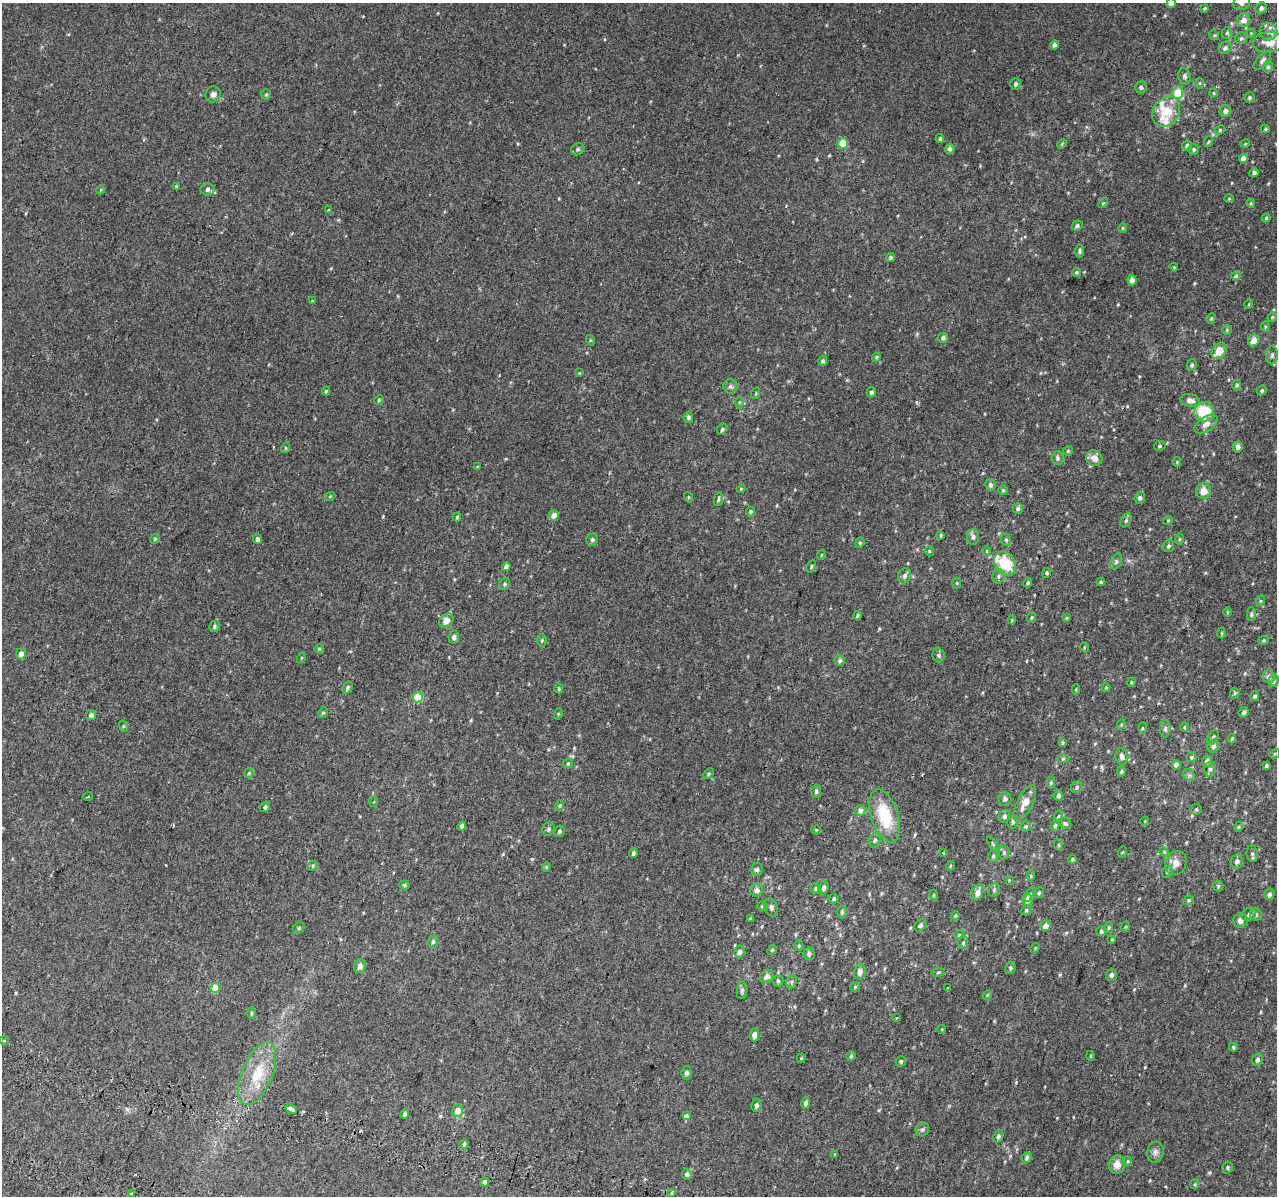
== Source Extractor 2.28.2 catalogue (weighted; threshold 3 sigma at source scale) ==
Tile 7 of 4 x 4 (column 3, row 2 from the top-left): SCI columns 2607-3881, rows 2721-3914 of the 5221 x 5500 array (HDU 1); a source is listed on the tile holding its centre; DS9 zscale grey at full resolution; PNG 1279 x 1198 px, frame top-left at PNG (2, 3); each listed source drawn as its Kron ellipse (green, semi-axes under 4 px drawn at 4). Shown black and unused: <1% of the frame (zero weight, under 2 of 3 exposures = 6% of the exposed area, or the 3 px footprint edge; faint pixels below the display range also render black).
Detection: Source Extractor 2.28.2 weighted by HDU 2 'WHT'; one run over the whole footprint, this tile lists its part. Background 0.014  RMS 0.0065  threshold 0.0293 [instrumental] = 3 sigma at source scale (4.5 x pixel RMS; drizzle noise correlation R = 1.50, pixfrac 1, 0.0396/0.0396 arcsec/px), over >= 5 px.
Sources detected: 322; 4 cosmic-ray / hot-pixel residue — neither listed nor drawn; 6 inside a brighter listed object's ellipse — not listed separately; the other 312 listed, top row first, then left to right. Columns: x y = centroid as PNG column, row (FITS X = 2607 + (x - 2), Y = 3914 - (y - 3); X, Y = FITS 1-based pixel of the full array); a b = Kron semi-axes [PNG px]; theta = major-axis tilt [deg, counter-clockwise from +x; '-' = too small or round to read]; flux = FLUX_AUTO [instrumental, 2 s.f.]
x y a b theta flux
1171 3 4 4 - 4.4
1242 3 8 7 - 2.3
1205 8 3 3 - 0.78
1261 8 6 5 - 1.9
1244 20 7 6 - 4.1
1268 32 9 8 - 3.1
1227 33 6 5 - 1.1
1251 33 4 4 - 0.51
1214 35 5 4 - 0.76
1241 38 6 5 - 1.2
1269 42 15 10 5 9.6
1054 45 4 4 - 1.6
1225 48 7 6 - 2
1262 60 11 5 48 2.1
1268 67 6 4 76 1.1
1185 76 8 6 -77 1.8
1200 83 5 3 - 0.68
1015 84 6 5 - 1.4
1141 87 6 6 - 1.4
1178 93 6 5 - 17
1213 93 4 4 - 0.64
213 94 8 7 - 2.5
266 95 5 4 - 0.79
1249 98 5 5 - 0.95
1225 111 6 5 - 2.5
1166 112 16 13 57 18
1265 129 4 4 - 0.77
1220 130 5 4 - 0.75
940 138 4 4 - 1.1
1209 141 5 3 - 0.64
843 143 5 5 - 17
1062 144 5 4 - 0.71
1245 144 5 3 - 0.57
1187 146 5 5 - 1.8
578 149 7 5 32 1.2
950 149 5 5 - 1.9
1194 149 5 5 - 1.1
1243 158 4 4 - 4.8
1254 173 4 4 - 1.8
176 186 4 4 - 0.69
207 189 7 6 - 2.3
100 190 4 3 - 0.48
1229 199 4 3 - 0.52
1103 203 6 3 44 0.65
1251 203 4 4 - 0.69
328 210 4 3 - 0.44
1266 218 4 4 - 0.74
1077 226 5 4 - 1.5
1123 228 5 4 - 0.78
1080 251 6 4 -88 1.1
891 257 4 4 - 1.3
1174 267 4 3 - 0.65
1076 272 4 4 - 0.96
1236 276 4 4 - 1
1132 280 5 4 - 3
312 301 3 3 - 1.4
1249 304 5 3 - 0.55
1272 317 5 4 - 0.73
1211 318 5 4 - 0.83
1265 326 5 4 - 0.66
1227 330 5 4 - 0.81
943 338 5 5 - 1.8
590 340 5 3 - 0.65
1254 340 6 5 - 5.7
1219 351 9 6 54 10
1272 355 9 6 89 2
876 357 4 4 - 0.7
823 361 5 4 - 1.3
1192 365 6 5 - 1.3
579 373 4 2 - 0.39
1237 385 5 4 - 1.2
731 386 7 7 - 1.9
1262 390 5 4 - 1
326 391 4 4 - 0.87
871 392 5 4 - 1.3
756 393 6 3 72 0.74
379 400 5 4 - 0.67
1190 400 10 6 -9 3.7
739 402 6 4 89 0.81
1204 412 9 9 - 26
688 417 6 5 - 1.5
1206 424 13 7 34 4.6
722 429 6 5 - 1.1
1160 446 6 5 - 1
1238 447 5 5 - 2.1
285 448 5 3 - 0.55
1068 451 5 5 - 0.84
1058 458 7 6 - 1.6
1094 458 8 7 - 5
1177 462 4 4 - 0.59
477 467 4 2 - 0.39
990 485 6 5 - 1.5
741 489 4 4 - 0.64
1003 490 5 5 - 0.82
1203 491 8 7 - 5.9
330 496 5 3 - 0.59
688 497 5 3 - 0.51
1140 498 6 5 - 1.7
718 499 7 4 78 1
1018 509 5 5 - 1.2
751 511 5 4 - 0.96
554 515 5 5 - 4.4
457 517 4 3 - 0.88
1126 520 7 5 64 1.2
1168 520 5 3 - 0.56
941 535 3 2 - 0.65
973 537 8 6 -88 1.9
155 539 5 4 - 0.73
257 539 4 4 - 2.2
1179 539 6 4 90 0.77
592 540 6 6 - 1.4
1006 540 6 5 - 1
860 543 5 4 - 0.8
1168 546 6 5 - 1.2
929 551 5 3 - 0.61
987 551 4 4 - 0.66
821 555 5 3 - 0.51
1116 561 8 5 65 1.4
1005 563 13 10 -52 22
811 566 6 4 65 0.85
506 567 4 4 - 3
1047 573 5 4 - 0.77
905 576 8 6 71 1.9
998 576 7 6 - 1.5
1101 582 4 4 - 0.85
957 583 5 3 - 0.55
1028 583 5 4 - 0.79
505 584 6 5 - 1.1
1260 601 5 3 - 0.6
1227 612 5 3 - 0.54
1251 614 7 4 -89 1.1
857 615 4 4 - 0.95
1031 617 5 4 - 0.82
1066 618 4 3 - 0.61
1012 620 4 4 - 0.6
446 621 8 6 46 5.3
214 627 6 5 - 1.2
1222 633 5 3 - 0.58
454 637 6 5 - 2.1
542 640 6 4 89 0.86
1264 640 5 4 - 0.75
1084 647 5 3 - 0.61
319 649 5 4 - 0.75
21 654 5 5 - 4
939 655 7 6 - 1.3
301 658 5 3 - 0.65
840 661 5 5 - 1.2
1269 677 6 6 - 2.7
1273 681 6 5 - 1.5
1131 682 4 3 - 0.71
1106 687 4 4 - 0.69
347 688 6 4 61 1.3
559 689 5 4 - 0.88
1076 689 5 4 - 0.69
1235 693 5 4 - 0.91
1255 696 5 4 - 1.4
418 697 5 5 - 19
1244 712 5 5 - 1.7
323 713 6 4 65 0.8
558 714 6 3 73 0.56
91 715 5 5 - 2.2
1121 724 5 4 - 0.74
123 726 6 3 -72 0.62
1184 727 5 3 - 0.52
1142 728 5 4 - 0.6
1165 729 8 5 90 1.7
1213 737 8 4 62 1.1
1232 739 4 3 - 0.72
1063 743 4 4 - 0.96
1213 746 6 5 - 2.3
1275 754 5 4 - 0.71
1122 756 8 6 -75 2.4
1191 757 5 5 - 0.97
1063 759 6 4 2 0.8
1207 761 5 5 - 2.5
568 763 5 4 - 0.73
1176 765 4 4 - 3
1266 765 3 3 - 0.97
1210 769 7 5 74 1.6
1121 771 5 4 - 0.87
249 773 5 4 - 0.86
709 774 6 4 46 0.67
1189 775 7 5 -44 1.5
1051 783 6 4 87 0.92
1077 787 6 5 - 1.1
816 791 6 5 - 1.4
1058 796 5 5 - 1.9
88 797 4 3 - 0.6
1005 799 7 6 - 1.5
374 802 4 3 - 0.46
1025 803 19 7 62 7.3
559 806 5 3 - 0.7
265 807 5 4 - 1.7
1196 809 5 5 - 0.86
860 811 5 5 - 2.7
885 816 27 13 -72 26
1004 816 6 5 - 1.5
1058 816 6 4 70 0.91
1145 821 4 3 - 0.43
1013 822 6 5 - 1.4
1065 823 6 5 - 1.2
1055 825 6 4 73 1.1
462 826 5 4 - 2
1026 827 5 5 - 1
1238 827 5 3 - 0.54
548 829 7 5 68 1.3
816 830 4 4 - 0.63
559 831 6 5 - 1.2
875 840 7 5 74 1.4
993 844 8 4 -55 0.82
1059 845 6 3 -70 0.71
1004 852 7 5 90 1.2
1122 852 6 3 70 0.66
1164 852 5 4 - 0.66
633 853 4 4 - 1.4
943 853 3 3 - 3.7
1252 854 8 5 -83 1.5
993 856 6 5 - 1
1072 859 4 4 - 0.86
1237 861 7 6 - 2.2
1176 863 12 10 60 4.6
313 866 5 4 - 0.72
950 866 5 3 - 0.56
546 867 4 4 - 0.63
757 869 6 5 - 1.4
1167 872 6 5 - 1.1
1031 876 5 4 - 0.8
1009 880 4 4 - 0.53
404 885 5 4 - 0.89
1218 886 5 5 - 0.81
816 888 5 5 - 1.2
824 888 6 5 - 1.5
757 890 6 6 - 3.3
994 890 7 5 69 1.3
978 892 8 5 70 4.2
1039 893 6 5 - 1
1030 894 8 5 52 1.3
1269 894 6 5 - 1.9
934 895 5 3 - 0.58
834 899 5 5 - 1.1
1027 900 5 5 - 4.7
1188 900 6 4 22 0.88
762 906 5 5 - 0.75
771 907 9 6 -69 1.9
1026 910 5 4 - 0.8
842 912 6 4 90 0.99
1256 914 6 5 - 1.4
1249 915 7 6 - 1.7
955 916 4 3 - 0.65
751 919 4 3 - 0.86
1240 920 7 7 - 2.8
920 925 7 5 43 1.5
1046 926 5 5 - 4.8
1109 927 5 4 - 0.82
1125 927 5 3 - 0.69
299 928 6 5 - 0.97
1101 931 5 5 - 0.98
959 935 5 3 - 0.63
1112 939 4 3 - 0.53
433 941 6 5 - 1.2
963 943 6 5 - 1
799 946 5 4 - 0.84
1035 948 5 4 - 0.56
772 950 5 4 - 0.77
740 952 6 5 - 2.5
809 954 6 5 - 1.7
360 966 7 6 - 3
1010 968 6 5 - 1.2
860 972 7 5 77 2.9
938 972 7 3 10 0.8
1111 975 6 5 - 2
767 976 7 6 - 2.8
778 981 5 5 - 0.98
792 982 7 5 62 1.3
855 987 5 4 - 0.72
215 988 5 4 - 13
947 988 4 2 - 0.47
742 990 9 5 85 1.5
987 995 5 4 - 0.61
251 1013 6 4 89 0.78
896 1018 3 3 - 2.1
942 1029 4 3 - 0.39
754 1035 6 4 86 4.8
4 1041 5 3 - 0.49
1233 1047 4 4 - 0.92
851 1056 4 4 - 0.84
1091 1056 5 3 - 0.54
801 1058 4 4 - 0.56
1257 1060 6 5 - 2
901 1061 5 5 - 0.92
687 1073 6 5 - 1.4
257 1074 33 15 67 22
806 1103 6 4 74 1.9
756 1105 6 5 - 1.7
291 1109 6 3 -27 10
458 1111 6 5 - 6.1
405 1114 5 4 - 1.5
687 1116 3 3 - 110
922 1130 7 6 - 1.4
998 1136 6 4 70 1.3
464 1144 4 4 - 0.96
1155 1152 10 8 76 2.5
835 1154 4 4 - 0.64
1027 1158 6 4 64 1.3
1128 1161 4 4 - 0.64
1117 1165 9 8 - 5.4
1227 1167 6 5 - 0.96
687 1174 5 5 - 1.8
485 1182 4 4 - 2.6
1195 1184 5 4 - 0.77
672 1193 3 3 - 3
132 1194 3 3 - 1.2
Isophote crosses this tile's border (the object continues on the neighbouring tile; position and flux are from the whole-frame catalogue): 2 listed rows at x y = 1171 3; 1242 3